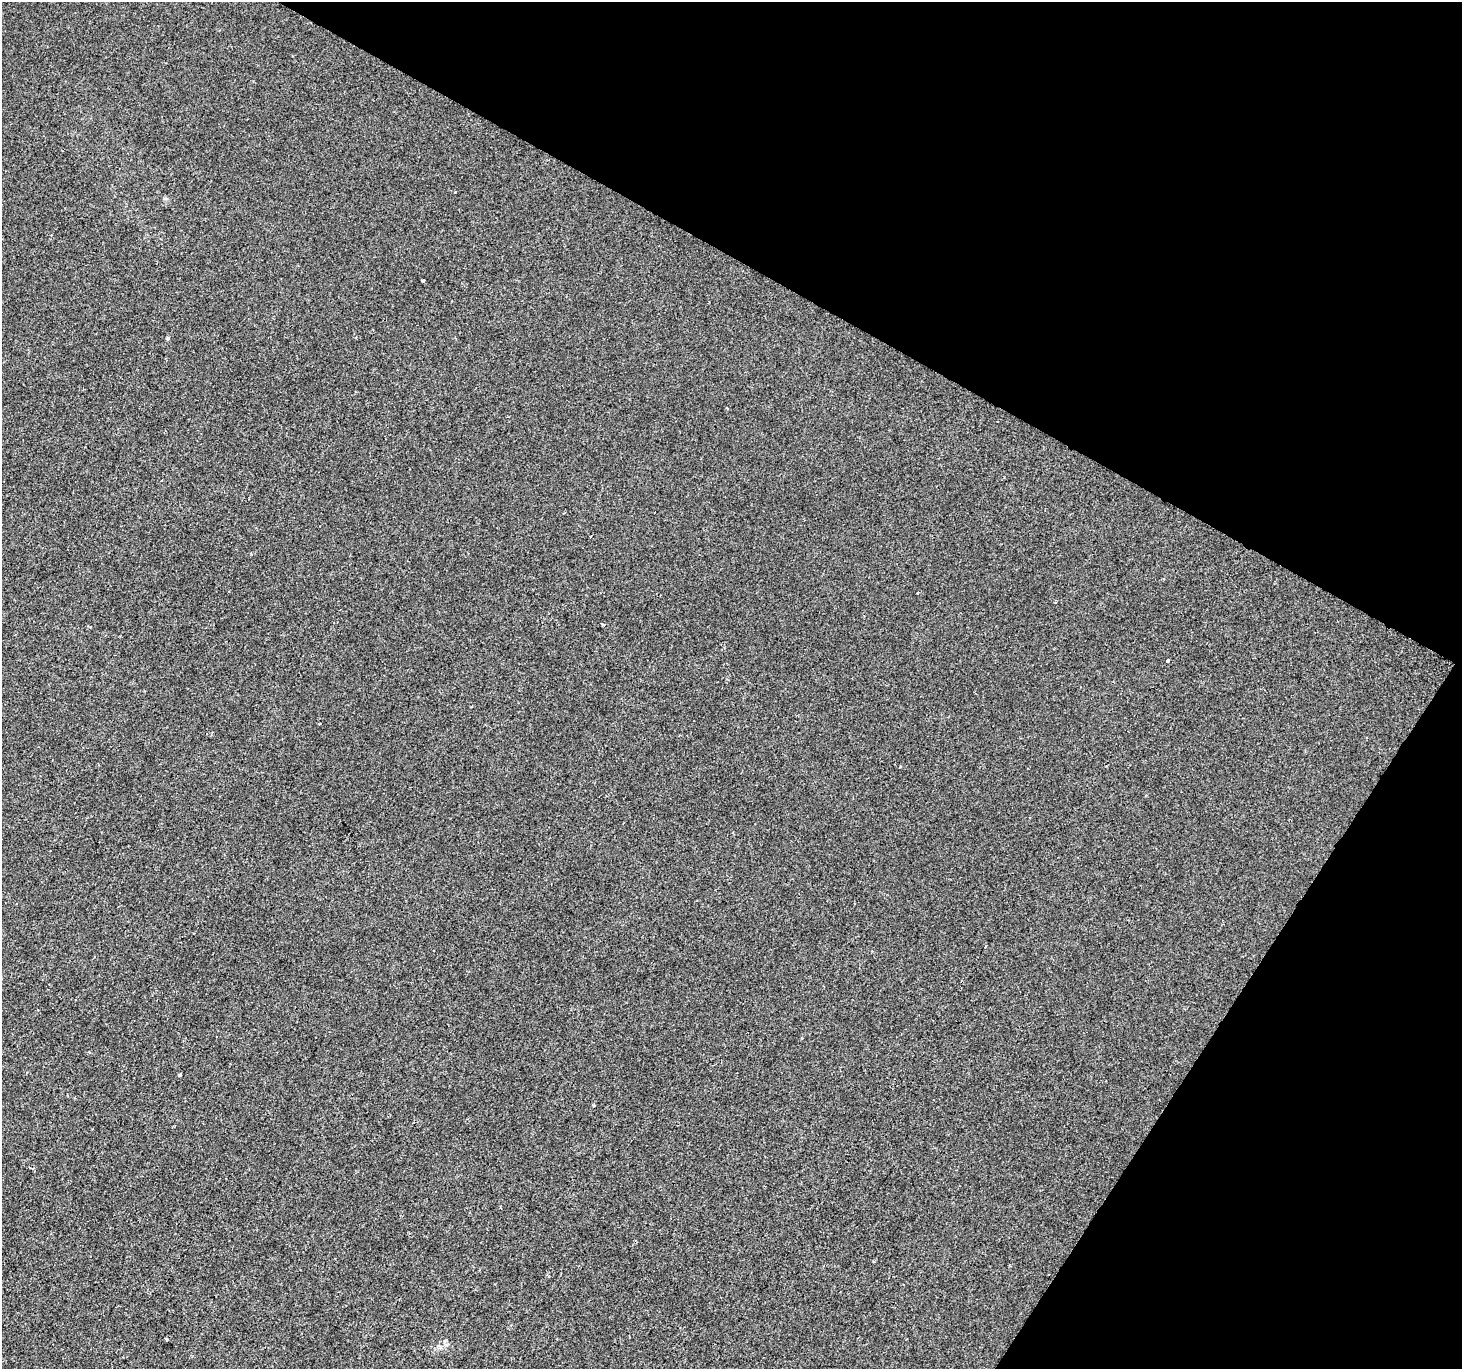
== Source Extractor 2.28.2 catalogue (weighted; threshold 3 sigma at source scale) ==
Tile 8 of 4 x 4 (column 4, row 2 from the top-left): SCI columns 4385-5844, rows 2996-4362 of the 5844 x 5924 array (HDU 1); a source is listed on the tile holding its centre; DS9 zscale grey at full resolution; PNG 1464 x 1371 px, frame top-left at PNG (2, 2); no overlay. Shown black and unused: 28% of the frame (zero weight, under 2 of 3 exposures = <1% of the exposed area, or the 3 px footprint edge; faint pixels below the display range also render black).
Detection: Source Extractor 2.28.2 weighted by HDU 2 'WHT'; one run over the whole footprint, this tile lists its part. Background -5.35e-04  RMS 0.0042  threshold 0.019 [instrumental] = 3 sigma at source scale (4.5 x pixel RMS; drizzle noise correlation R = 1.50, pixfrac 1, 0.0396/0.0396 arcsec/px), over >= 5 px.
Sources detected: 7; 1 cosmic-ray / hot-pixel residue — not listed; the other 6 listed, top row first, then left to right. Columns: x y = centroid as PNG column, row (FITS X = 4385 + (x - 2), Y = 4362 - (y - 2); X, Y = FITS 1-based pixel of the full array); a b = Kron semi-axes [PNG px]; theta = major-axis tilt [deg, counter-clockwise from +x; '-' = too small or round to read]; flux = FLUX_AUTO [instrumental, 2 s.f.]
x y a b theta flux
423 280 3 3 - 1.1
167 338 5 4 - 0.55
603 624 5 3 - 0.95
1168 661 4 3 - 1.8
985 946 4 3 - 1.6
180 1075 3 2 - 0.71